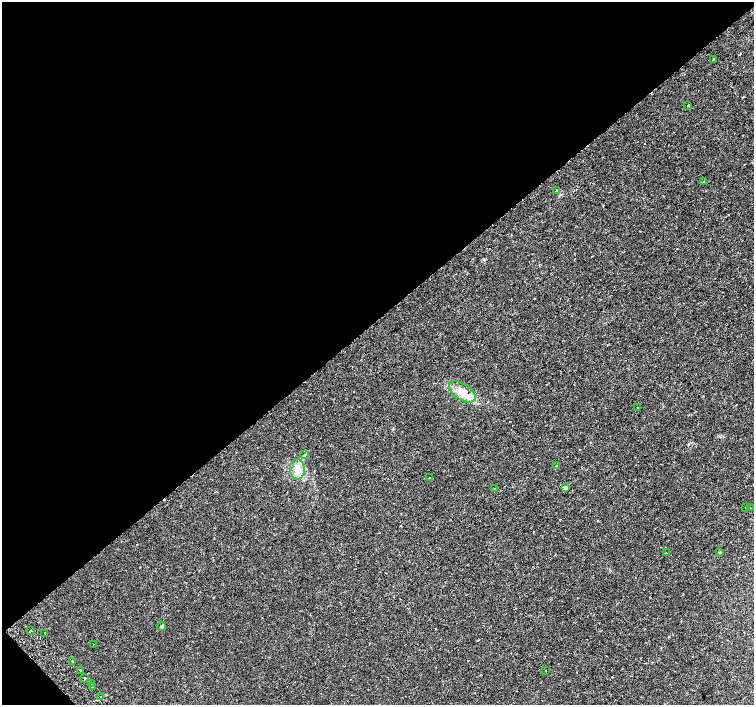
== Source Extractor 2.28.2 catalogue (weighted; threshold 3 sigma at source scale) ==
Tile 5 of 4 x 4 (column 1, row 2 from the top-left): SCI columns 52-1554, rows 3063-4468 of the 6109 x 6061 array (HDU 1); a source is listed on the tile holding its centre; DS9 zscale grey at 2 x 2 block average (1 PNG px = mean of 2 x 2 image px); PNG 756 x 707 px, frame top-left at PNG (2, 2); each listed source drawn as its Kron ellipse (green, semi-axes under 4 px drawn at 4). Shown black and unused: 46% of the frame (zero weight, under 2 of 3 exposures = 3% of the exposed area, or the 3 px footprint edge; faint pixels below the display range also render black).
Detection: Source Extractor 2.28.2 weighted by HDU 2 'WHT'; one run over the whole footprint, this tile lists its part. Background 0.0152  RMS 0.0034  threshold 0.0152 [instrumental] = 3 sigma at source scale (4.5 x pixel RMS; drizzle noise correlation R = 1.50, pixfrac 1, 0.0396/0.0396 arcsec/px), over >= 5 px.
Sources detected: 31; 4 cosmic-ray / hot-pixel residue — neither listed nor drawn; the other 27 listed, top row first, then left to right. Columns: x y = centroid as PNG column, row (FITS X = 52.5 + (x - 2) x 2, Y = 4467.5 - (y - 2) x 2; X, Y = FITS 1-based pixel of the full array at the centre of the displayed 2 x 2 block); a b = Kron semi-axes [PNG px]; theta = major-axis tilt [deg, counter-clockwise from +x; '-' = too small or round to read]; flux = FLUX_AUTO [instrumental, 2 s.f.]
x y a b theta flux
714 59 2 2 - 0.82
688 105 2 2 - 1.3
703 181 2 2 - 0.35
557 190 2 2 - 1
462 392 15 8 -32 9.3
637 408 2 2 - 1.3
304 455 3 2 - 1
556 466 2 2 - 0.53
297 469 10 7 -87 6.1
430 478 2 2 - 0.8
494 488 2 2 - 0.33
565 488 4 3 - 2.1
746 507 2 2 - 0.53
750 508 2 2 - 1.3
720 552 3 3 - 0.68
666 553 2 2 - 1.5
162 626 4 3 - 1.1
31 631 3 2 - 0.71
45 633 2 2 - 0.54
93 644 2 2 - 0.37
72 661 2 2 - 0.84
80 670 2 2 - 1.4
545 671 2 2 - 0.8
85 678 2 2 - 1.4
92 684 2 2 - 2.1
92 686 2 2 - 2.6
101 697 2 2 - 1.9
Diffuse or blended objects may show on this block-average render without a row.